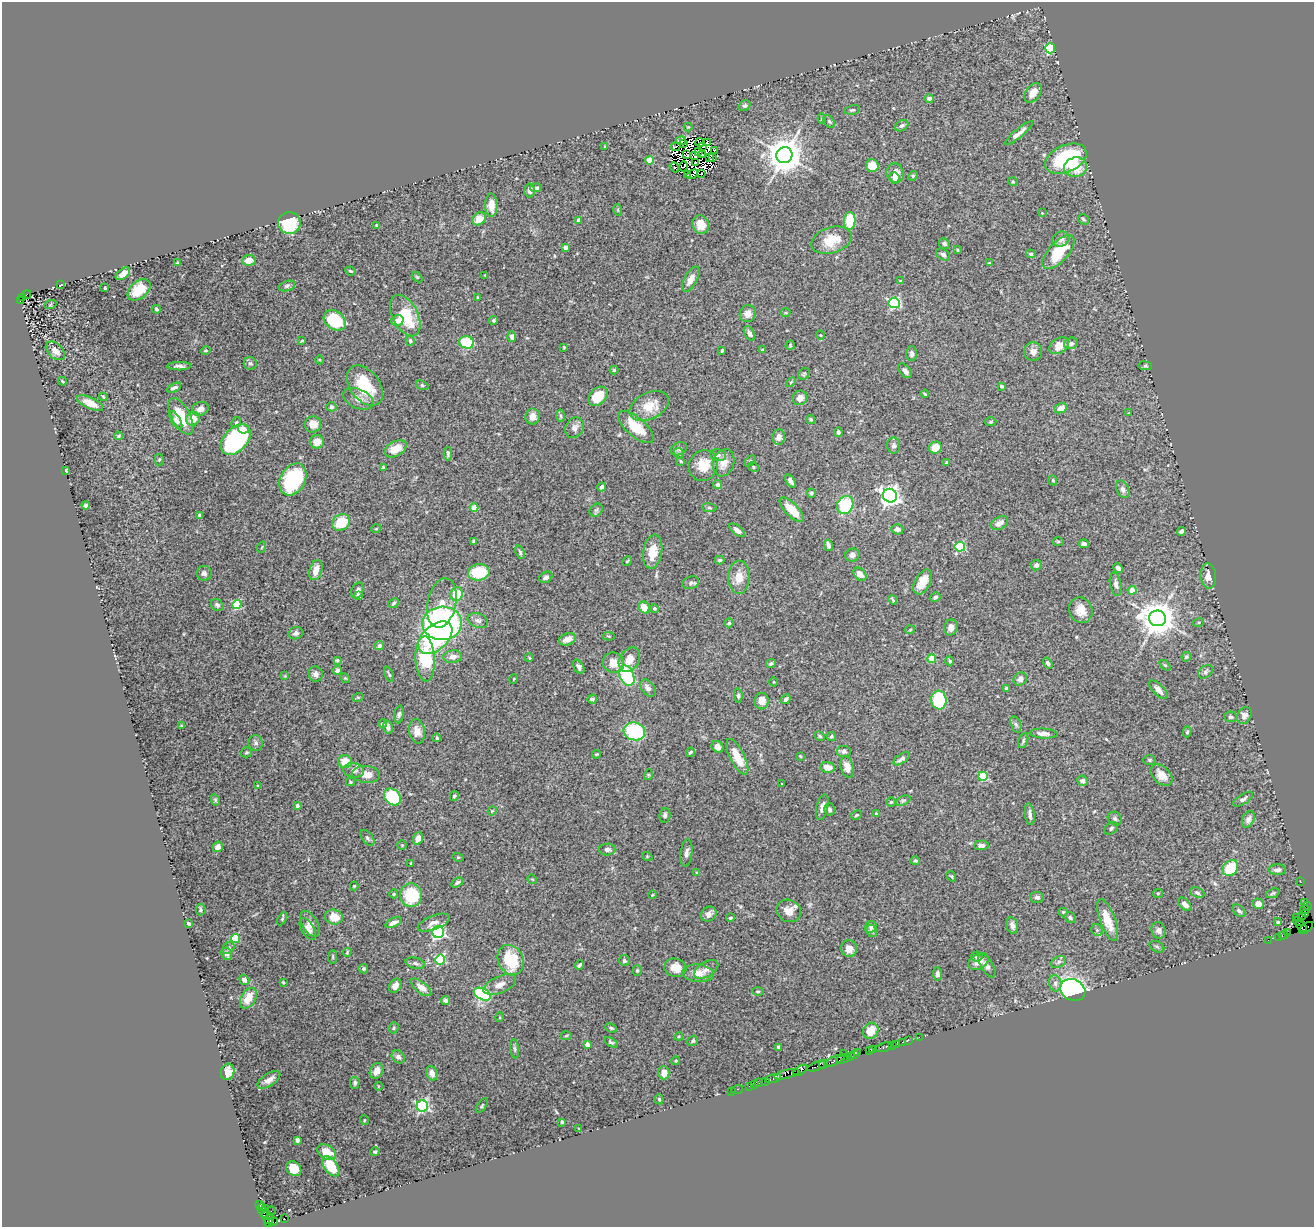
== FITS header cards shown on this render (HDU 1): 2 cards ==
NAXIS1  =                 1312
NAXIS2  =                 1225

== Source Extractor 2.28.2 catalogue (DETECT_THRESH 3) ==
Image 1312 x 1225 px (HDU 1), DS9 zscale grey, 1 PNG px = 1 image px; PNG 1316 x 1229 px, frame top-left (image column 1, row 1225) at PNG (2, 2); each listed source drawn as its Kron ellipse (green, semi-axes under 4 px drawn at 4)
Background 1.49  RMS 0.045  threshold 0.136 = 3 sigma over >= 5 px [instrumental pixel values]
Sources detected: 487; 13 with non-positive FLUX_AUTO (blend fragments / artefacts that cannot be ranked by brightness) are neither listed nor drawn; the other 474 listed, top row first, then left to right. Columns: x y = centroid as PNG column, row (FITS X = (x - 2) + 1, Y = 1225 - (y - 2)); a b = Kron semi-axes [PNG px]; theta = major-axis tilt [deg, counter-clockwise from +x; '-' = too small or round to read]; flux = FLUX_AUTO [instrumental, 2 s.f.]
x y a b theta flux
1050 48 5 5 - 240
1033 93 11 7 53 28
929 99 4 4 - 13
744 106 6 5 - 5.6
852 110 8 4 10 5.4
822 119 5 4 - 5
829 122 7 5 -49 5.4
902 126 7 5 31 7.5
688 127 4 4 - 2.5
1019 133 18 4 40 17
681 141 5 4 - 9.1
700 142 4 2 - 6
708 143 3 2 - 11
683 144 3 2 - 2.7
605 146 4 3 - 2.6
703 146 4 2 - 4.5
676 147 5 2 - 9.3
715 150 2 2 - 2.8
699 152 3 2 - 0.79
687 155 4 2 - 4.2
702 155 3 2 - 2.3
784 155 8 8 - 7000
695 156 3 2 - 11
709 158 3 2 - 5.3
712 158 3 3 - 0.44
1066 159 22 13 23 280
649 160 4 4 - 70
695 163 2 2 - 5.5
684 166 5 3 - 2.1
872 166 6 6 - 50
674 167 5 2 - 1.6
1076 167 11 9 11 68
895 173 10 8 -75 28
692 174 6 2 33 3.7
701 174 2 2 - 3.1
688 175 3 2 - 7.4
913 176 5 4 - 4.1
895 178 6 5 - 13
1013 182 5 3 - 2.6
536 188 5 4 - 7.2
530 190 7 5 87 14
491 205 11 6 -88 37
618 210 6 3 -72 3.1
1042 213 3 3 - 1.8
479 219 7 6 - 37
1083 219 6 4 -34 5.3
579 220 4 4 - 14
850 221 9 6 87 95
289 223 11 11 - 190
377 225 3 3 - 3.4
701 225 9 8 - 41
1061 239 9 7 27 13
831 240 21 13 18 70
944 244 6 5 - 6.4
565 247 4 3 - 16
957 250 4 3 - 2.8
1058 252 21 9 48 100
943 254 8 5 -31 8
1031 254 5 4 - 5
249 260 7 5 6 27
177 263 4 3 - 3.7
989 263 4 3 - 3.3
350 271 5 3 - 4.1
123 274 8 5 38 20
485 275 4 3 - 2.3
417 277 6 4 -44 3.3
691 279 14 6 61 19
901 281 4 3 - 3.3
61 285 3 2 - 2.6
287 286 8 5 16 7.2
105 288 3 3 - 4.6
139 290 13 8 41 57
26 295 5 3 - 310
23 297 4 3 - 320
477 297 3 2 - 1.8
20 300 3 3 - 260
894 303 5 5 - 350
50 305 6 4 19 3.7
156 309 4 3 - 3.9
786 313 4 2 - 2.7
748 314 9 8 - 20
405 316 22 12 -63 110
335 320 12 9 -37 140
397 320 6 5 - 21
494 320 4 4 - 6.1
749 333 8 5 -61 11
820 335 4 3 - 2.7
512 337 5 4 - 10
302 341 3 2 - 2.9
410 341 5 4 - 5.7
467 342 7 6 - 130
1071 343 7 5 16 9.8
790 345 5 4 - 3.6
1059 346 11 7 31 42
564 347 3 3 - 2.5
763 350 3 3 - 4
55 351 11 7 -43 21
206 351 5 3 - 3.3
722 351 4 2 - 3.8
1033 352 9 9 - 18
912 354 7 5 -89 8.9
320 360 4 3 - 2.6
250 363 6 6 - 6.7
179 366 12 4 -1 11
1145 366 7 3 -7 3.3
614 370 4 4 - 4.7
905 371 8 5 -51 10
804 374 6 5 - 4.8
62 381 4 2 - 2.8
791 382 6 3 45 3
422 385 6 4 -19 4.6
365 386 23 14 -53 120
1001 386 3 3 - 8.2
174 388 7 4 26 8.8
925 394 4 3 - 4.5
598 396 11 8 46 69
103 397 4 3 - 3.2
800 398 7 7 - 20
358 399 16 9 -24 25
90 403 14 5 -24 36
649 406 21 13 26 57
331 407 5 4 - 6.3
1061 408 6 5 - 27
200 409 8 6 21 17
1129 413 3 3 - 2.9
181 416 20 9 -62 86
560 416 6 4 -87 5
533 417 8 7 - 18
193 419 7 6 - 36
811 419 5 4 - 5.3
176 420 10 4 -61 11
236 422 6 4 65 4.7
991 422 6 4 2 4.2
313 424 8 8 - 32
636 427 22 9 -41 81
574 428 10 8 58 14
243 429 5 4 - 23
838 432 5 3 - 5.8
119 436 4 4 - 4.6
779 437 8 6 82 20
236 440 18 11 47 460
317 442 7 6 - 27
894 445 8 6 89 8.9
935 448 6 5 - 45
396 449 12 7 30 45
679 449 9 6 26 8.8
448 453 7 3 -90 5
679 453 5 5 - 4.3
718 455 8 6 -12 7.5
159 460 6 4 86 5
681 461 3 3 - 3.6
750 461 6 4 47 3.7
947 462 3 3 - 3.8
724 463 14 10 71 29
703 465 16 14 74 58
753 467 5 4 - 4.5
383 468 4 3 - 5.1
66 471 3 3 - 6.6
293 479 17 12 61 270
1053 480 5 4 - 3.7
790 481 7 4 -56 12
718 485 4 4 - 12
602 487 4 4 - 8
1123 489 9 6 -64 11
811 493 4 4 - 4.1
890 496 7 7 - 1500
86 505 4 3 - 9.4
845 505 9 8 - 160
474 508 4 4 - 57
709 508 7 3 -8 4
596 510 7 5 44 6.2
792 510 15 6 -45 57
199 515 3 3 - 4.5
341 522 9 7 32 93
1000 523 9 6 31 21
376 529 5 3 - 2.1
897 529 6 5 - 10
737 530 9 4 -38 16
1181 531 4 4 - 8.8
474 541 4 4 - 4.6
1058 541 6 4 0 3.6
1084 544 5 4 - 8.1
828 545 6 3 -77 9.1
262 547 6 3 70 2.6
960 547 5 5 - 220
520 552 7 4 -69 5.8
653 552 17 9 80 50
852 555 7 6 - 12
720 560 5 3 - 4.5
627 561 5 4 - 3.3
1036 565 5 5 - 7
1118 568 5 4 - 8
316 570 10 6 72 30
479 572 11 8 8 130
204 573 7 7 - 10
860 574 7 5 -46 19
1208 576 13 7 -84 24
546 577 7 5 29 7.8
739 577 17 11 88 37
923 582 13 7 62 44
691 583 8 6 18 8.1
1116 584 12 5 -78 12
1132 590 4 4 - 52
357 591 8 6 63 13
457 594 7 6 - 87
359 596 4 4 - 6.7
935 597 5 4 - 7
893 600 5 2 - 4.1
393 603 6 4 41 4.6
442 603 25 14 78 57
237 604 4 4 - 150
217 605 7 5 -38 7.3
644 607 6 5 - 40
654 608 4 4 - 5.7
1081 610 13 11 -66 33
1158 618 8 8 - 6500
478 621 10 7 -21 12
1199 622 5 3 - 3.3
442 623 20 16 3 920
729 623 5 4 - 5.9
951 628 8 6 74 18
910 630 5 3 - 2.5
296 633 7 6 - 10
609 636 6 2 -5 2.6
435 638 20 12 42 240
567 639 9 5 23 26
379 646 5 4 - 9.7
453 657 9 6 7 21
1186 657 5 4 - 5.5
529 658 4 4 - 3.1
425 659 22 10 -87 180
629 659 13 9 58 33
932 659 4 4 - 61
337 660 3 3 - 3.4
950 661 4 4 - 5.2
613 663 11 10 - 39
1048 663 6 4 -54 7.3
771 664 5 4 - 6.8
1165 665 6 4 -44 4.1
579 667 7 5 -60 10
337 671 4 4 - 14
1205 672 8 6 40 8.9
316 674 7 7 - 12
389 674 8 4 -65 5.2
285 676 4 4 - 2.5
627 676 11 7 -67 200
345 678 5 4 - 3.5
514 679 5 3 - 2.6
1020 679 7 6 - 15
774 682 4 3 - 2.2
648 688 10 6 -52 14
1006 689 3 3 - 9
1158 690 12 5 -45 19
738 696 7 4 -86 5.3
358 697 6 3 17 3.3
592 699 5 4 - 7.2
786 699 5 3 - 7.6
939 700 9 7 -83 170
762 701 8 7 - 25
399 714 9 4 81 6.9
1244 716 8 6 58 13
1231 717 6 5 - 6.1
383 723 4 4 - 8.5
1016 724 8 5 -70 6.9
182 726 3 3 - 3.2
388 727 7 4 -77 12
417 731 12 8 -81 22
634 731 11 9 -16 220
1187 732 5 4 - 4.2
1043 734 14 5 -3 16
820 736 5 3 - 4.2
831 737 4 4 - 5.6
437 738 4 4 - 5.1
1023 741 8 4 73 5.6
256 743 8 7 - 8.6
717 747 6 5 - 19
844 751 7 5 -2 8.1
246 752 6 5 - 4.3
690 752 5 3 - 4.6
597 754 4 3 - 2.9
800 756 3 2 - 2.3
737 757 20 7 -63 52
902 759 9 4 36 11
1150 760 6 5 - 4.6
345 762 7 6 - 45
828 767 7 5 -8 30
847 767 11 6 -76 26
354 770 10 7 -9 15
366 774 14 8 -6 36
648 775 5 3 - 2.7
1161 775 13 8 -43 33
983 776 5 4 - 140
1083 781 5 5 - 13
350 782 4 4 - 3.2
782 784 3 2 - 2
258 786 4 3 - 2.8
454 796 5 4 - 4
392 797 9 7 -45 180
1243 799 11 5 32 8.8
215 800 6 4 -62 4.4
903 801 8 4 23 5.5
891 802 4 4 - 3.9
297 806 4 3 - 8.8
822 807 13 6 77 17
829 809 6 5 - 8.6
492 811 4 3 - 2.6
876 814 3 3 - 6.7
1030 814 11 4 -82 11
665 815 7 5 83 6.6
856 815 6 4 27 3.9
1115 819 7 6 - 8.1
1248 819 9 6 65 12
1111 828 7 5 43 7.1
367 838 9 5 -51 6.8
418 838 6 5 - 27
402 845 4 4 - 2.9
981 845 7 5 2 10
218 847 5 4 - 18
607 849 8 6 1 9.4
686 853 14 6 84 12
647 856 5 3 - 2.7
458 857 6 3 -17 2.9
915 861 5 4 - 6
411 863 3 2 - 3.7
1230 868 8 7 - 100
1277 870 8 5 -1 11
697 873 4 3 - 3.3
951 876 6 3 -58 3.4
532 879 5 4 - 3
457 882 6 4 32 6.7
1300 882 3 2 - 48
354 886 4 4 - 3.4
1158 893 5 4 - 3.8
1197 893 7 5 -24 6.6
1273 893 7 4 20 4.8
394 894 4 4 - 3.1
411 895 12 11 - 140
653 895 4 3 - 2.6
1037 897 7 5 -3 7.5
1305 903 3 2 - 4.7
1185 904 8 5 -45 16
1258 904 5 5 - 21
1307 906 4 3 - 130
1305 909 5 3 - 66
201 910 5 5 - 5.3
789 911 13 11 -28 26
1239 911 7 5 -44 8.7
1063 912 4 4 - 3.4
1305 913 3 2 - 74
709 914 8 7 - 12
1301 916 2 2 - 36
334 917 9 7 -15 48
730 918 4 3 - 4.8
1070 918 6 5 - 6.6
1297 918 3 3 - 100
282 919 7 4 60 4
1108 920 22 7 -70 50
1298 921 6 3 -19 120
1278 922 4 3 - 4.1
189 923 4 3 - 7.2
393 923 8 4 26 16
434 923 17 7 21 20
310 924 14 7 -60 19
1012 925 8 5 -77 12
871 927 6 5 - 8.9
1301 927 6 3 -43 29
1306 928 8 2 38 90
308 929 12 6 -58 17
1097 930 6 5 - 6.4
1158 930 8 7 - 12
872 931 6 5 - 8.1
438 932 6 6 - 560
1287 933 3 2 - 140
1284 935 5 3 - 120
1278 937 2 2 - 19
235 938 4 4 - 120
1268 940 2 2 - 41
1157 947 8 5 -29 5.8
229 948 7 5 52 7.1
849 948 8 8 - 22
347 952 4 3 - 2.9
227 954 6 5 - 11
333 957 7 3 82 3.3
977 957 6 5 - 5.1
440 959 5 5 - 220
511 960 15 12 -64 130
624 961 6 5 - 6
978 961 11 7 32 26
1059 962 8 5 28 7.2
415 963 10 5 -14 8.3
579 965 5 3 - 6.8
987 966 13 6 -58 14
675 968 11 9 -13 34
363 969 5 5 - 5.1
706 969 13 7 32 18
637 970 5 4 - 4.2
698 973 16 8 -5 31
938 974 6 4 -87 7.2
244 980 5 4 - 14
283 982 3 3 - 3
1055 983 8 6 -77 10
500 985 17 8 23 26
395 986 8 5 56 20
421 987 12 5 -39 22
1073 990 13 10 -25 770
758 991 5 3 - 3.4
482 994 9 5 -25 250
248 998 11 7 59 42
446 1001 5 4 - 7.8
500 1017 5 3 - 2.9
394 1028 5 5 - 4.3
611 1028 6 4 -21 4.8
871 1031 8 7 - 45
566 1036 5 3 - 3.4
679 1036 4 3 - 3.2
919 1037 2 2 - 40
908 1040 2 2 - 65
693 1041 6 5 - 5
611 1042 7 4 -30 4.9
902 1042 2 2 - 35
587 1044 4 4 - 22
897 1044 3 2 - 130
892 1045 2 2 - 49
779 1047 4 3 - 8.1
884 1047 8 3 16 230
515 1049 10 4 -84 5.7
873 1049 3 2 - 63
869 1051 3 3 - 56
843 1053 2 2 - 39
858 1053 2 2 - 26
854 1054 3 2 - 65
398 1057 7 5 -43 10
850 1057 3 3 - 150
843 1059 7 3 13 150
676 1061 4 3 - 3
834 1061 11 3 25 620
823 1064 4 3 - 72
817 1066 10 3 21 480
800 1070 8 3 32 320
376 1071 8 6 59 24
228 1072 8 6 73 25
432 1073 7 5 -72 22
664 1073 7 5 -87 27
787 1074 13 3 14 590
773 1078 8 3 16 320
269 1080 13 6 33 18
766 1081 2 2 - 15
355 1083 6 5 - 7.5
758 1083 3 3 - 110
754 1084 2 2 - 27
378 1086 4 3 - 2.2
749 1086 2 2 - 44
737 1089 6 3 18 54
731 1091 2 2 - 8.5
659 1099 5 4 - 4.3
422 1106 6 5 - 450
482 1106 8 3 55 4
364 1120 5 3 - 2.7
562 1122 3 3 - 3.2
579 1128 3 2 - 1.6
297 1140 4 3 - 5.9
327 1152 10 7 -32 40
375 1152 5 4 - 4.5
331 1166 11 6 -55 67
294 1169 8 6 -41 58
260 1205 4 2 - 88
261 1208 5 3 - 160
265 1209 3 2 - 110
271 1211 4 2 - 35
264 1212 5 2 - 140
267 1217 8 5 -57 310
284 1219 4 3 - 1000
273 1221 5 3 - 76
268 1222 5 3 - 180
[13 non-positive-flux detections neither listed nor drawn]